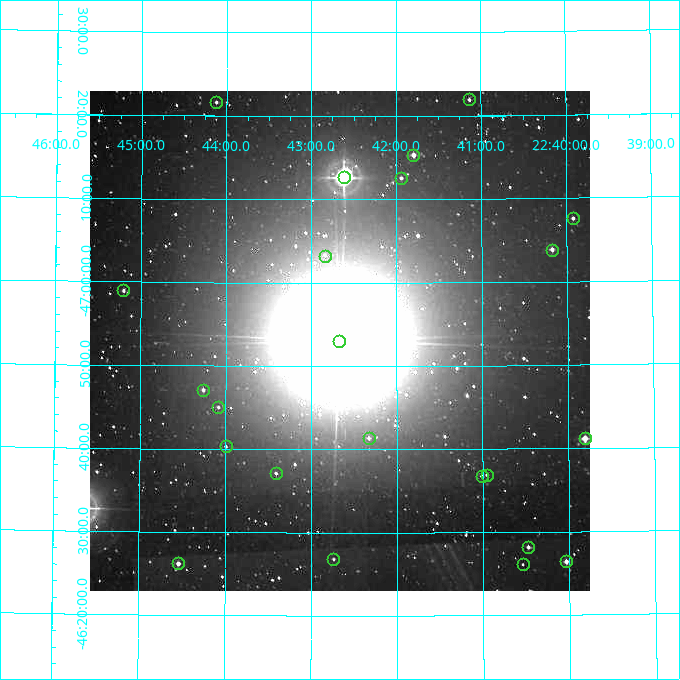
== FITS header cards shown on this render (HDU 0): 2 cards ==
NAXIS1  =                  500
NAXIS2  =                  500

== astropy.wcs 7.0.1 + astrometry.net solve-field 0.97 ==
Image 500 x 500 px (HDU 0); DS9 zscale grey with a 90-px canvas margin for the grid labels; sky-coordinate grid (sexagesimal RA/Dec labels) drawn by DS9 from the SOLVED WCS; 23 Tycho-2 reference stars matched to detected sources circled (green)
Header WCS: none
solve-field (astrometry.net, Tycho-2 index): SOLVED blind (the file carries no WCS)
Solved WCS: RA---TAN-SIP/DEC--TAN-SIP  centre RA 22:42:40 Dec -46:53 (340.67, -46.88 deg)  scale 7.2 arcsec/px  FOV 60.0' x 60.0'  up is -180 deg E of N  parity flipped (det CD > 0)
(file carries no celestial WCS; the grid is the blind solution)
Tycho-2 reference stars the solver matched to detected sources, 23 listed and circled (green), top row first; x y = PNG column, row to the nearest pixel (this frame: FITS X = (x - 90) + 1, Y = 500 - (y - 91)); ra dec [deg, ICRS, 3 dp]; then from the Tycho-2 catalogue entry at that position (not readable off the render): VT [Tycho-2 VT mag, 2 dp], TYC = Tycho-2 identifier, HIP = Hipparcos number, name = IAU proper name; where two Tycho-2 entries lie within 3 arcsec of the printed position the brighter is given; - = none
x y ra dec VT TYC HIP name
469 99 340.284 -47.365 11.56 8446-1-1 - -
216 102 341.030 -47.360 11.62 8446-189-1 - -
413 155 340.449 -47.255 9.93 8446-193-1 - -
344 177 340.654 -47.211 6.06 8446-1645-1 112117 -
401 178 340.485 -47.209 11.64 8446-21-1 - -
573 218 339.980 -47.127 11.10 8446-63-1 - -
552 250 340.043 -47.064 10.33 8446-792-1 - -
325 256 340.710 -47.054 12.14 8446-756-1 - -
123 290 341.300 -46.982 11.27 8447-1012-1 - -
339 341 340.667 -46.885 2.29 8446-1644-1 112122 Tiaki
203 390 341.065 -46.785 11.01 8446-441-1 - -
218 407 341.020 -46.750 12.15 8446-519-1 - -
369 438 340.582 -46.689 11.32 8446-371-1 - -
585 438 339.951 -46.686 8.91 8446-433-1 111885 -
226 446 340.999 -46.672 12.40 8446-473-1 - -
276 473 340.852 -46.619 11.70 8446-508-1 - -
487 475 340.238 -46.615 11.65 8446-655-1 - -
482 476 340.253 -46.612 11.75 8446-274-1 - -
528 547 340.119 -46.470 10.65 8446-618-1 - -
333 559 340.684 -46.447 12.18 8446-222-1 - -
566 561 340.009 -46.440 9.74 8446-470-1 111901 -
178 563 341.135 -46.437 10.20 8446-263-1 - -
523 564 340.135 -46.435 11.93 8446-573-1 - -